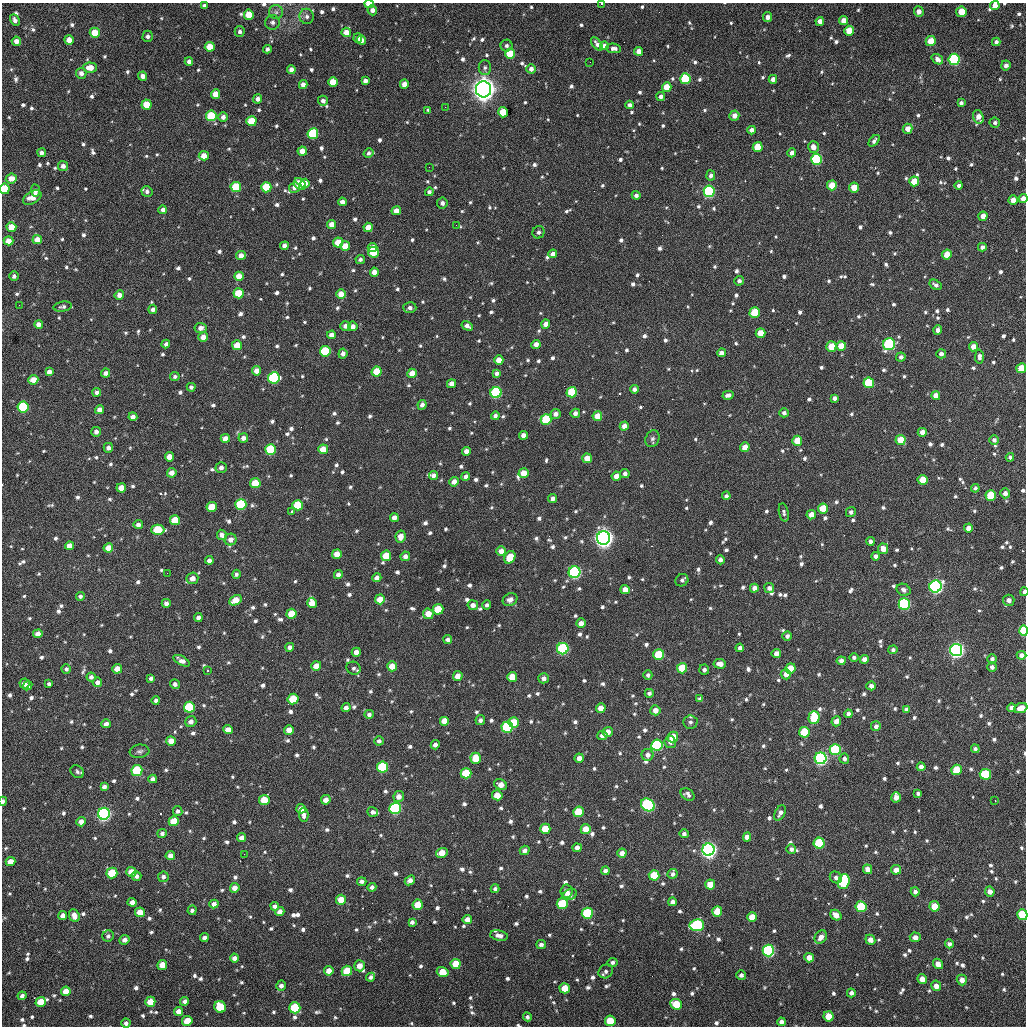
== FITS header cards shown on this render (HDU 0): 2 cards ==
NAXIS1  =                 1024 / length of data axis 1
NAXIS2  =                 1024 / length of data axis 2

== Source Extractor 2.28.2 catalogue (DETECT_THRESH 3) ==
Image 1024 x 1024 px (HDU 0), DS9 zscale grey, 1 PNG px = 1 image px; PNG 1028 x 1028 px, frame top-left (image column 1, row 1024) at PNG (2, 3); each listed source drawn as its Kron ellipse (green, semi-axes under 4 px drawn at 4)
Background 393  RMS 17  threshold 51.4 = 3 sigma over >= 5 px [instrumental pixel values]
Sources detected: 1139; of the 1139, the 500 brightest by FLUX_AUTO listed and drawn (639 fainter detections omitted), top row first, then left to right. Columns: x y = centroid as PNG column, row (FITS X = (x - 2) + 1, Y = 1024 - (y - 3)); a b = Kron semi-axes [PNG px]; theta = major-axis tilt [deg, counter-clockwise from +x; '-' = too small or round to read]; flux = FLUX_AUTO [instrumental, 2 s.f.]
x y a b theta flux
602 3 3 2 - 7.3e+03
369 4 4 3 - 1.7e+04
204 6 4 4 - 3.8e+03
995 6 5 4 - 9.7e+03
372 10 5 4 - 6.2e+03
276 12 7 7 - 4.2e+03
919 12 5 5 - 6.5e+03
961 12 5 5 - 2.2e+04
249 15 5 5 - 2.7e+04
307 16 8 7 - 4.6e+03
768 17 5 4 - 5.8e+03
15 20 6 4 -63 5.1e+03
843 20 4 4 - 9.2e+03
820 21 4 4 - 7.2e+03
272 22 7 7 - 4.4e+03
240 31 5 5 - 3.5e+03
849 31 5 5 - 2.5e+04
346 32 5 4 - 1.1e+04
95 33 5 5 - 2.6e+04
148 36 6 5 - 3.2e+03
358 38 5 4 - 3.7e+03
69 40 5 4 - 9.9e+03
362 40 4 4 - 6.9e+03
16 41 5 4 - 6.7e+03
931 41 5 5 - 2.0e+04
996 42 4 4 - 3.8e+03
597 44 8 4 -52 4.4e+03
506 46 6 6 - 3.6e+03
604 46 4 4 - 6.4e+03
210 47 5 5 - 2.0e+04
614 48 7 4 -6 5.3e+03
267 49 4 4 - 3.4e+03
639 51 4 4 - 8.7e+03
510 54 5 5 - 4.0e+04
937 59 6 4 -37 5.8e+03
954 59 5 5 - 1.4e+05
189 62 4 4 - 4.6e+03
590 62 2 2 - 3.2e+03
1006 65 5 4 - 4.8e+03
90 68 6 5 - 1.4e+04
485 68 7 6 - 3.2e+03
531 69 4 4 - 5.6e+03
291 70 4 4 - 6.9e+03
81 73 5 5 - 5.6e+03
142 76 4 4 - 5.9e+03
685 79 5 5 - 8.5e+04
773 79 4 4 - 5.4e+03
365 81 4 4 - 4.7e+03
333 82 5 5 - 2.1e+04
303 84 4 4 - 5.8e+03
404 84 4 4 - 9.5e+03
667 87 5 4 - 1.7e+04
484 89 8 7 - 1.4e+06
216 94 5 4 - 1.4e+04
661 97 4 4 - 4.8e+03
257 99 4 4 - 5.3e+03
323 101 5 5 - 5.1e+03
961 103 4 4 - 3.5e+03
147 105 5 5 - 2.5e+04
629 105 4 4 - 4.0e+03
445 107 2 2 - 1.0e+04
428 111 3 3 - 3.6e+03
503 112 5 5 - 3.4e+04
211 116 5 5 - 5.6e+04
734 116 5 5 - 7.8e+03
223 117 4 4 - 5.3e+03
978 117 7 5 -69 9.3e+03
251 121 5 5 - 3.1e+04
995 123 5 5 - 3.8e+03
907 129 5 5 - 9.6e+03
752 130 4 4 - 6.0e+03
313 134 5 5 - 8.2e+04
874 141 7 3 45 3.5e+03
758 147 5 5 - 3.1e+04
813 147 6 5 - 8.9e+03
302 151 4 4 - 1.1e+04
42 153 4 4 - 4.5e+03
368 153 5 4 - 3.2e+03
792 153 4 4 - 6.3e+03
204 156 5 4 - 1.3e+04
816 159 5 5 - 1.1e+05
63 166 5 5 - 5.5e+03
429 167 2 2 - 3.4e+03
711 175 5 4 - 4.0e+03
11 178 5 5 - 1.1e+04
914 181 5 5 - 2.2e+04
305 183 5 4 - 1.2e+04
300 184 6 5 - 2.3e+04
832 185 5 5 - 2.5e+04
959 185 4 4 - 4.0e+03
236 187 5 5 - 3.9e+04
266 187 5 5 - 4.1e+04
294 187 5 5 - 5.6e+03
854 187 5 5 - 2.1e+04
5 189 5 5 - 4.7e+04
35 190 6 4 -80 3.7e+03
147 191 5 5 - 3.9e+03
709 191 6 5 - 1.6e+05
429 192 4 4 - 3.7e+03
636 195 4 4 - 4.1e+03
32 198 10 6 29 1.2e+04
1023 198 4 4 - 9.6e+03
1013 200 4 4 - 9.6e+03
342 202 4 4 - 6.8e+03
442 203 5 5 - 4.4e+03
163 210 4 4 - 5.3e+03
396 211 5 4 - 1.1e+04
983 216 4 4 - 9.7e+03
332 224 4 4 - 9.8e+03
456 225 2 2 - 3.5e+03
11 227 5 5 - 2.0e+04
368 227 4 4 - 1.3e+04
538 232 6 6 - 4.0e+03
37 240 5 4 - 1.2e+04
9 241 5 4 - 9.9e+03
338 242 5 5 - 2.2e+04
284 246 4 4 - 5.8e+03
345 246 5 5 - 2.0e+04
372 247 5 4 - 9.6e+03
982 247 4 4 - 5.0e+03
373 252 5 5 - 3.1e+04
553 254 4 4 - 6.3e+03
947 254 5 4 - 2.1e+04
241 255 5 4 - 8.0e+03
360 259 4 4 - 3.5e+03
374 272 4 4 - 8.4e+03
14 276 4 4 - 3.7e+03
239 276 5 4 - 1.4e+04
739 281 5 4 - 4.2e+03
936 285 6 4 -34 4.0e+03
239 293 5 5 - 3.6e+04
341 294 4 4 - 1.3e+04
119 295 5 4 - 7.8e+03
19 305 2 2 - 6.8e+03
63 307 9 5 8 3.5e+03
410 308 6 5 - 4.3e+03
153 309 5 4 - 3.9e+03
755 312 5 5 - 3.7e+04
39 324 4 4 - 6.9e+03
546 324 4 4 - 9.4e+03
345 326 5 4 - 5.7e+03
353 326 5 4 - 7.1e+03
467 326 6 4 -29 5.6e+03
201 328 6 5 - 6.6e+03
938 330 5 4 - 6.6e+03
760 333 5 5 - 1.9e+04
332 335 4 4 - 7.8e+03
203 337 5 5 - 1.0e+04
166 344 4 4 - 3.7e+03
536 344 4 4 - 6.7e+03
889 344 6 6 - 1.6e+05
237 345 5 4 - 1.5e+04
841 346 5 4 - 1.6e+04
831 347 5 5 - 2.5e+04
973 347 4 4 - 1.2e+04
325 351 5 5 - 6.2e+04
721 353 4 4 - 5.2e+03
343 354 5 4 - 4.7e+03
941 354 5 4 - 5.4e+03
901 357 4 4 - 3.8e+03
979 357 7 4 89 4.2e+03
499 360 5 4 - 1.3e+04
1021 368 5 5 - 2.5e+04
257 371 5 4 - 1.0e+04
49 372 4 4 - 5.6e+03
377 372 5 5 - 2.8e+04
105 373 4 4 - 4.7e+03
412 373 5 4 - 1.5e+04
496 373 4 4 - 4.0e+03
175 376 4 4 - 3.2e+03
274 378 6 5 - 1.4e+05
33 380 5 4 - 1.4e+04
869 383 5 5 - 6.4e+04
451 384 4 4 - 8.6e+03
191 387 4 4 - 3.3e+03
634 389 4 4 - 4.4e+03
97 392 4 4 - 4.3e+03
496 392 5 5 - 1.4e+05
572 392 5 5 - 5.0e+04
728 395 5 4 - 4.6e+03
936 396 4 4 - 1.1e+04
834 398 4 4 - 4.8e+03
422 405 5 4 - 4.8e+03
23 407 5 5 - 9.9e+04
100 410 4 4 - 7.3e+03
575 413 5 4 - 5.4e+03
784 413 5 4 - 3.7e+03
556 414 5 5 - 5.8e+03
495 416 4 4 - 3.8e+03
597 416 5 5 - 1.5e+04
133 417 4 4 - 5.8e+03
546 419 5 5 - 5.9e+04
624 426 4 4 - 8.5e+03
96 432 5 5 - 5.2e+03
922 432 4 4 - 8.2e+03
523 435 4 4 - 6.9e+03
225 438 4 4 - 9.9e+03
243 438 5 5 - 5.6e+03
652 439 9 6 69 3.7e+03
901 440 5 5 - 2.9e+04
994 440 5 5 - 3.7e+03
797 441 5 5 - 2.3e+04
745 447 5 4 - 1.2e+04
108 448 5 4 - 4.5e+03
323 449 5 5 - 1.8e+04
270 450 5 5 - 7.5e+04
466 451 4 4 - 6.8e+03
169 457 4 4 - 1.3e+04
1010 457 4 4 - 3.2e+03
587 458 5 4 - 1.3e+04
221 467 5 5 - 4.2e+03
172 473 5 4 - 7.7e+03
524 473 5 5 - 1.7e+04
625 474 4 4 - 3.5e+03
434 475 4 4 - 5.9e+03
466 476 4 4 - 4.6e+03
616 476 5 4 - 8.9e+03
923 480 5 5 - 2.7e+04
454 482 5 4 - 8.0e+03
255 483 5 5 - 3.2e+04
121 488 5 4 - 1.4e+04
975 488 4 4 - 3.4e+03
1005 493 5 5 - 5.5e+03
991 495 5 5 - 5.1e+04
726 496 4 4 - 3.3e+03
553 498 4 4 - 5.2e+03
241 504 5 5 - 9.6e+04
298 505 5 5 - 4.3e+04
212 507 5 5 - 2.6e+04
823 508 5 5 - 3.0e+04
292 511 3 3 - 1.0e+04
784 512 9 4 -78 3.1e+03
851 512 5 5 - 3.4e+03
811 515 5 4 - 1.1e+04
394 517 4 4 - 6.5e+03
175 520 5 5 - 2.6e+04
138 525 4 4 - 4.9e+03
968 528 4 4 - 9.5e+03
158 530 6 5 - 4.8e+04
222 535 5 4 - 6.9e+03
400 536 6 5 - 1.0e+04
603 538 7 6 - 8.9e+05
231 540 6 6 - 7.4e+03
870 541 4 4 - 4.4e+03
69 546 4 4 - 9.0e+03
108 548 5 4 - 1.5e+04
883 549 5 5 - 1.1e+04
501 551 5 4 - 8.2e+03
337 554 5 4 - 1.2e+04
386 556 5 5 - 2.8e+04
405 556 5 4 - 5.5e+03
876 556 4 4 - 4.8e+03
510 557 7 5 56 2.8e+04
209 560 4 4 - 5.1e+03
720 560 4 4 - 4.9e+03
574 572 6 6 - 2.0e+05
167 573 2 2 - 3.7e+03
236 574 4 4 - 3.1e+03
338 575 4 4 - 5.5e+03
192 578 6 5 - 9.0e+03
377 578 4 4 - 6.1e+03
682 580 7 6 - 3.2e+03
935 586 6 6 - 3.4e+05
754 588 4 4 - 7.1e+03
769 588 5 5 - 4.9e+03
625 590 5 4 - 1.1e+04
904 590 7 5 -28 4.3e+03
1024 592 4 3 - 4.3e+03
80 596 4 4 - 3.5e+03
380 599 5 5 - 1.6e+04
235 600 6 5 - 2.0e+04
510 600 8 6 28 6.1e+03
1009 600 6 5 - 6.1e+03
166 603 4 4 - 4.9e+03
312 603 5 5 - 1.4e+04
904 604 5 5 - 1.8e+05
473 605 5 5 - 6.2e+03
487 605 4 4 - 3.2e+03
438 609 5 5 - 3.4e+04
292 614 5 5 - 2.9e+04
428 614 5 5 - 1.4e+04
198 617 4 4 - 4.4e+03
581 623 5 4 - 6.8e+03
1024 631 5 4 - 6.8e+04
38 634 4 4 - 8.5e+03
787 636 5 4 - 3.7e+03
448 640 4 4 - 4.7e+03
290 647 4 4 - 4.8e+03
740 648 4 4 - 4.1e+03
563 649 6 5 - 1.4e+05
893 650 4 4 - 3.2e+03
956 650 6 6 - 5.2e+05
356 652 4 4 - 8.9e+03
776 654 4 4 - 7.7e+03
659 655 5 5 - 5.8e+04
1021 655 5 4 - 5.2e+03
854 658 5 4 - 3.1e+03
864 659 4 4 - 6.4e+03
992 659 5 4 - 3.2e+03
182 661 9 4 -28 5.9e+03
841 661 4 4 - 5.4e+03
720 664 6 4 -5 7.8e+03
316 666 5 4 - 1.2e+04
392 666 5 5 - 1.5e+04
992 667 5 5 - 4.2e+03
354 668 7 6 - 3.3e+03
682 668 5 5 - 3.6e+04
790 668 5 5 - 2.4e+04
66 669 4 4 - 3.5e+03
117 669 5 5 - 1.4e+04
704 670 5 5 - 3.7e+03
207 671 3 3 - 3.5e+03
786 674 5 5 - 7.2e+03
648 675 5 4 - 3.2e+03
458 676 5 4 - 1.0e+04
91 677 4 4 - 4.1e+03
512 677 5 5 - 2.0e+04
151 678 4 4 - 3.8e+03
544 678 5 5 - 5.3e+03
97 682 5 4 - 5.4e+03
24 683 5 5 - 8.0e+03
49 684 4 4 - 3.4e+03
175 684 5 4 - 4.9e+03
28 686 5 4 - 6.5e+03
871 686 5 4 - 5.6e+03
649 693 4 4 - 3.3e+03
293 699 5 5 - 4.1e+04
700 699 4 4 - 4.1e+03
156 701 4 4 - 4.4e+03
189 707 5 5 - 7.6e+04
346 708 4 4 - 4.7e+03
601 708 5 4 - 1.1e+04
1012 708 4 4 - 7.3e+03
1021 708 7 4 22 1.4e+04
906 709 4 4 - 3.1e+03
655 710 5 5 - 8.9e+03
369 714 4 4 - 3.6e+03
848 714 4 4 - 4.2e+03
814 718 6 5 - 5.4e+04
480 720 5 5 - 4.1e+03
445 721 5 5 - 1.6e+04
836 721 5 4 - 7.2e+03
191 722 6 5 - 6.1e+03
514 722 5 5 - 3.2e+04
690 722 7 6 - 3.6e+03
106 724 5 4 - 6.0e+03
876 726 5 5 - 4.1e+03
507 727 6 5 - 1.1e+05
228 729 5 4 - 9.5e+03
289 730 5 4 - 1.1e+04
608 732 5 5 - 1.1e+04
804 732 5 5 - 4.9e+04
602 735 5 5 - 5.9e+03
673 737 5 5 - 2.3e+04
171 741 5 4 - 1.1e+04
379 741 4 4 - 3.8e+03
670 742 6 5 - 4.3e+03
435 745 5 4 - 4.2e+03
657 745 6 5 - 1.4e+05
835 749 5 5 - 9.8e+04
975 749 4 4 - 3.1e+03
140 751 10 6 7 3.5e+03
648 755 6 6 - 5.7e+03
476 758 5 5 - 2.8e+04
579 758 4 4 - 7.5e+03
821 758 6 6 - 3.3e+05
844 759 5 4 - 3.7e+03
382 767 5 5 - 8.3e+04
921 767 4 4 - 5.8e+03
957 770 5 5 - 3.7e+04
137 771 5 5 - 7.6e+04
77 772 7 5 -38 3.2e+03
466 773 5 5 - 4.9e+04
985 774 6 5 - 6.0e+04
153 779 4 4 - 4.9e+03
501 785 7 5 -28 1.2e+04
104 787 4 4 - 5.2e+03
918 793 4 4 - 3.2e+03
688 794 7 5 -34 4.1e+03
497 795 5 5 - 1.7e+04
399 796 5 5 - 8.3e+03
896 797 5 4 - 7.9e+03
264 800 5 5 - 2.8e+04
326 800 5 4 - 9.1e+03
3 801 4 3 - 3.4e+03
995 801 3 2 - 2.0e+04
648 805 7 6 - 2.2e+05
395 808 6 5 - 1.6e+05
301 809 4 4 - 8.3e+03
178 811 5 5 - 3.8e+03
372 812 5 5 - 3.7e+03
578 812 5 5 - 4.3e+04
780 813 8 5 62 5.1e+03
104 814 6 6 - 3.7e+05
304 815 7 5 -88 4.6e+03
174 821 5 5 - 3.0e+04
81 822 5 4 - 7.7e+03
545 829 5 5 - 2.4e+04
586 829 5 5 - 2.1e+04
162 833 4 4 - 3.5e+03
684 834 4 4 - 3.5e+03
747 837 5 4 - 7.6e+03
241 838 4 4 - 6.8e+03
819 843 5 5 - 7.5e+04
577 848 4 4 - 7.2e+03
791 849 5 4 - 4.1e+03
525 850 5 4 - 4.9e+03
709 850 6 6 - 5.9e+05
442 853 6 5 - 1.5e+04
622 853 4 4 - 8.6e+03
244 854 2 2 - 4.5e+03
170 856 4 4 - 7.1e+03
10 862 5 4 - 1.2e+04
868 869 5 4 - 8.4e+03
896 870 5 5 - 7.7e+03
605 871 4 4 - 4.0e+03
131 872 5 5 - 1.4e+04
112 873 5 5 - 4.1e+04
672 874 5 5 - 3.7e+03
654 875 5 5 - 3.7e+04
136 876 5 4 - 4.4e+03
163 877 5 5 - 4.6e+03
836 877 6 5 - 4.4e+03
410 880 5 4 - 6.1e+03
362 881 4 4 - 3.8e+03
844 882 8 5 74 8.2e+04
710 884 5 5 - 2.0e+04
372 887 4 4 - 4.3e+03
235 888 5 4 - 9.8e+03
495 889 4 4 - 3.2e+03
567 891 6 6 - 8.3e+03
990 891 5 4 - 7.2e+03
915 892 4 4 - 3.9e+03
570 894 7 5 23 4.4e+03
341 900 5 5 - 1.4e+04
132 902 4 4 - 6.0e+03
672 902 4 4 - 5.8e+03
214 904 4 4 - 6.0e+03
562 904 5 5 - 6.5e+04
418 905 5 5 - 2.5e+04
275 906 4 4 - 4.3e+03
934 906 5 5 - 1.8e+04
861 907 5 5 - 7.9e+04
192 910 5 4 - 3.7e+03
717 911 5 5 - 2.1e+04
140 912 5 5 - 1.6e+04
280 912 4 4 - 7.7e+03
587 913 5 5 - 8.7e+04
836 915 6 5 - 9.9e+03
1022 915 5 5 - 5.4e+04
63 916 4 4 - 6.4e+03
74 916 7 5 -69 9.5e+03
752 917 5 5 - 1.7e+04
467 919 5 4 - 9.5e+03
412 922 4 4 - 3.8e+03
697 925 7 6 - 1.5e+05
108 936 6 5 - 3.3e+03
499 936 9 5 -11 6.3e+03
821 937 7 5 54 7.9e+03
915 937 5 5 - 7.0e+03
204 938 4 4 - 4.6e+03
124 940 5 4 - 4.6e+03
870 940 5 5 - 7.7e+03
949 944 4 4 - 4.0e+03
541 945 5 4 - 4.1e+03
768 950 6 5 - 2.1e+05
234 958 4 4 - 5.2e+03
809 958 5 5 - 1.1e+04
612 962 5 4 - 3.3e+03
456 964 5 5 - 2.4e+04
938 964 5 4 - 1.0e+04
162 965 5 5 - 1.6e+04
359 966 6 5 - 1.1e+04
329 971 5 5 - 1.0e+04
347 971 5 5 - 3.1e+04
606 971 7 6 - 3.7e+03
443 972 6 5 - 2.1e+04
741 975 5 5 - 3.8e+03
371 977 4 4 - 3.3e+03
922 979 5 4 - 1.1e+04
962 980 5 5 - 7.9e+03
281 986 5 5 - 4.4e+03
936 986 5 5 - 7.5e+03
565 988 5 5 - 2.3e+04
66 991 5 4 - 1.2e+04
851 993 4 4 - 4.2e+03
22 996 4 4 - 4.3e+03
185 1001 4 4 - 4.6e+03
41 1002 5 5 - 1.9e+04
150 1002 5 5 - 1.8e+04
676 1004 6 5 - 2.7e+04
220 1007 6 5 - 3.7e+04
295 1008 5 5 - 6.2e+04
179 1011 4 4 - 9.5e+03
828 1016 5 5 - 1.9e+04
527 1017 4 4 - 3.2e+03
187 1021 5 5 - 1.9e+04
610 1021 5 5 - 3.6e+04
781 1022 4 4 - 5.0e+03
126 1023 4 4 - 3.6e+03
At the frame edge (FLAGS 8, measured only in part): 11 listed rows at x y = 602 3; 369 4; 995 6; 5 189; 1023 198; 1021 368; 1024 592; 1024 631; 1021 708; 3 801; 1022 915
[639 fainter detections neither listed nor drawn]